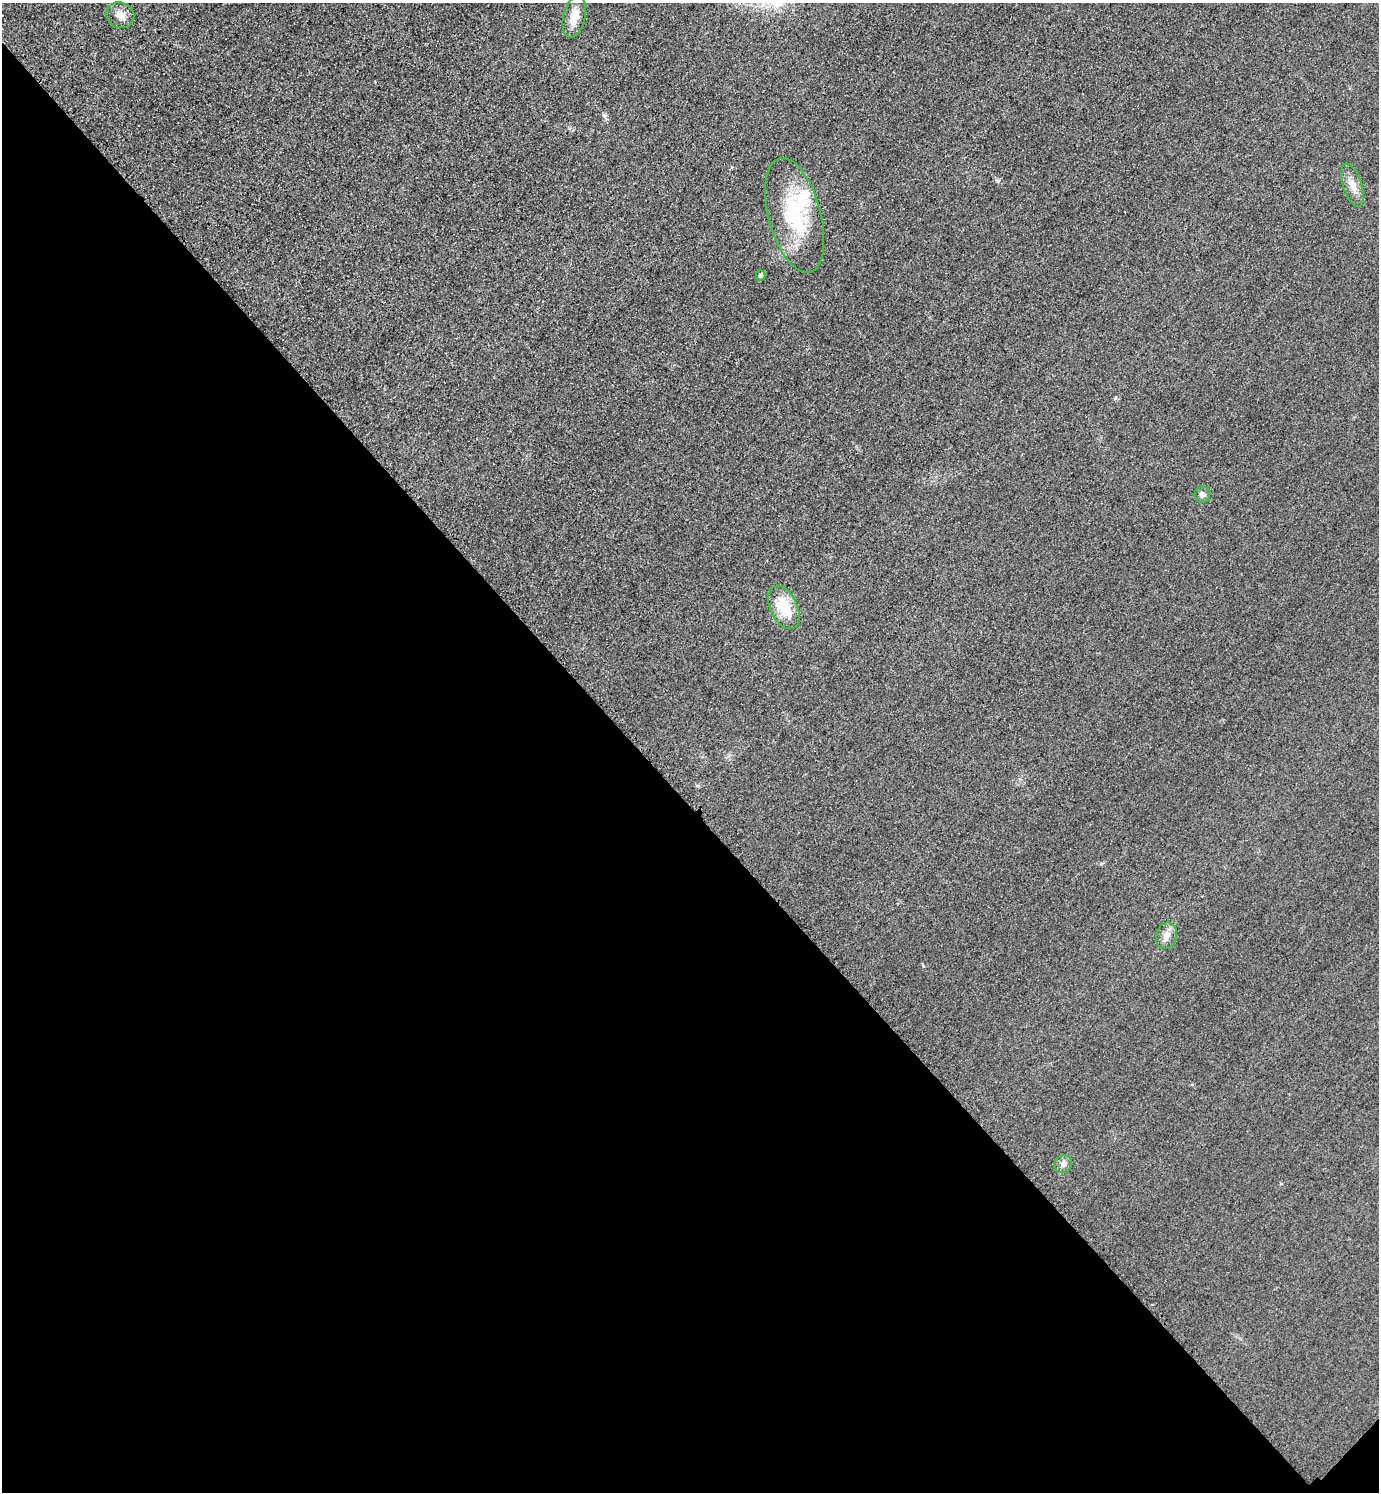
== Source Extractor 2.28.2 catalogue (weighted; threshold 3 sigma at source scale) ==
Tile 14 of 4 x 4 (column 2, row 4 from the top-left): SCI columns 1704-3080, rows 31-1520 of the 6019 x 6019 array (HDU 1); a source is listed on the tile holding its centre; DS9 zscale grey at full resolution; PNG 1381 x 1494 px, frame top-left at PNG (2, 3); each listed source drawn as its Kron ellipse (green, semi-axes under 4 px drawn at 4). Shown black and unused: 46% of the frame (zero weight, under 3 of 4 exposures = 3% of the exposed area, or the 3 px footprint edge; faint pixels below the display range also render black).
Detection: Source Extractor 2.28.2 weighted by HDU 2 'WHT'; one run over the whole footprint, this tile lists its part. Background 0.0756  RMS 0.017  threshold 0.0773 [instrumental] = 3 sigma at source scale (4.5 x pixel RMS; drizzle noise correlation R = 1.50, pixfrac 1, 0.05/0.05 arcsec/px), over >= 5 px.
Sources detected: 10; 1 inside a brighter listed object's ellipse — not listed separately; the other 9 listed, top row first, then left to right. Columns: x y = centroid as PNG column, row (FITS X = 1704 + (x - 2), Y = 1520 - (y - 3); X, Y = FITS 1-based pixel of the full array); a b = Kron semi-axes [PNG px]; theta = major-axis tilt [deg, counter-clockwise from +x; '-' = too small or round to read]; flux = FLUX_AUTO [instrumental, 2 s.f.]
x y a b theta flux
120 15 14 12 -27 15
574 16 21 11 77 24
1352 185 22 9 -72 19
795 215 59 26 -75 130
761 275 5 5 - 4.4
1202 495 8 8 - 7.9
784 607 23 13 -65 55
1166 936 13 10 74 13
1063 1164 9 8 - 7.4